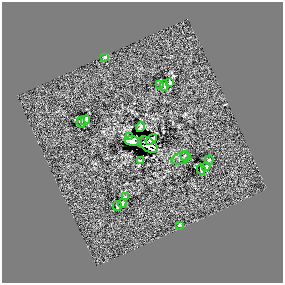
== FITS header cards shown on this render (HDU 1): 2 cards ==
NAXIS1  =                  281 /
NAXIS2  =                  281 /

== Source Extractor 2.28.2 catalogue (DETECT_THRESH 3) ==
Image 281 x 281 px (HDU 1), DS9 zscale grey, 1 PNG px = 1 image px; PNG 285 x 285 px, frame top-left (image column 1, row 281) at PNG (2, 2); each listed source drawn as its Kron ellipse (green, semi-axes under 4 px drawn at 4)
Background 0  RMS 39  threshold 118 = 3 sigma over >= 5 px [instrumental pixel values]
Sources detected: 21; all 21 listed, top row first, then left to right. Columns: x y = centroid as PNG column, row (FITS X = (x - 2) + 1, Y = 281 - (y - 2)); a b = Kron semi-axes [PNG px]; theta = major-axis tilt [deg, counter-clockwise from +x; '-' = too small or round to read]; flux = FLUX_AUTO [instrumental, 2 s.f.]
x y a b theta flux
105 57 4 4 - 3700
170 83 4 3 - 2600
160 84 3 2 - 2300
164 85 5 2 - 4000
85 120 5 4 - 5500
81 122 5 3 - 5200
140 127 5 3 - 2600
129 136 3 3 - 2100
151 139 6 4 36 16000
132 141 7 5 -8 40000
148 144 11 6 -36 12000
184 156 5 3 - 2000
181 158 10 5 17 6600
209 160 4 4 - 3300
141 161 3 2 - 2600
206 167 4 3 - 4300
201 169 5 3 - 5100
125 197 3 2 - 2300
122 203 4 3 - 4600
117 206 5 2 - 3500
179 225 4 2 - 2500